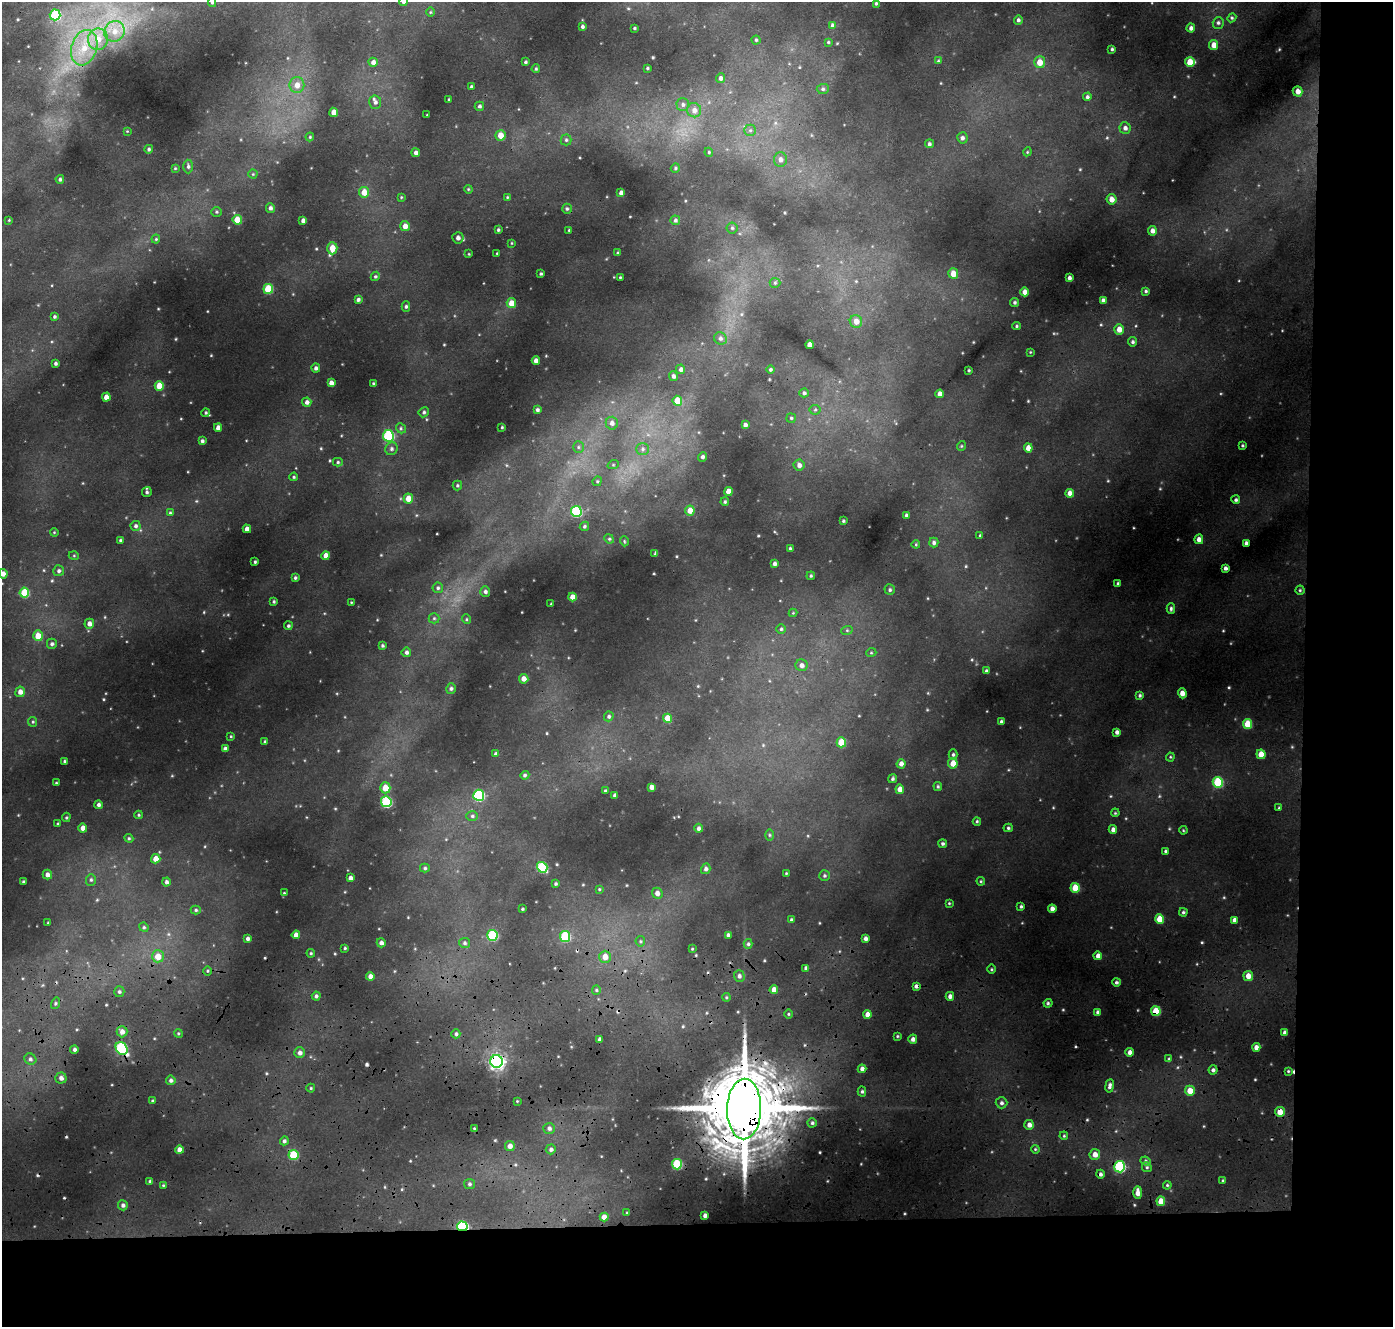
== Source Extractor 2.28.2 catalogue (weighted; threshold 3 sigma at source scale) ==
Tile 9 of 3 x 3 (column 3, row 3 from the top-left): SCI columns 2815-4205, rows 563-1887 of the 4229 x 5098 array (HDU 1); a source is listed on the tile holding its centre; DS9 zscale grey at full resolution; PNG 1395 x 1329 px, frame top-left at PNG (2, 2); each listed source drawn as its Kron ellipse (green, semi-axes under 4 px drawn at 4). Shown black and unused: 14% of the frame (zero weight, under 3 of 4 exposures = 24% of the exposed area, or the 3 px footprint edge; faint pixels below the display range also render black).
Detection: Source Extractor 2.28.2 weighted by HDU 2 'WHT'; one run over the whole footprint, this tile lists its part. Background 0.119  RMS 0.012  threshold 0.0524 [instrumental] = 3 sigma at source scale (4.5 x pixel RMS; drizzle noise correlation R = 1.50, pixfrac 1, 0.05/0.05 arcsec/px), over >= 5 px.
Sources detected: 381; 4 cosmic-ray / hot-pixel residue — neither listed nor drawn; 1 inside a brighter listed object's ellipse — not listed separately; the other 376 listed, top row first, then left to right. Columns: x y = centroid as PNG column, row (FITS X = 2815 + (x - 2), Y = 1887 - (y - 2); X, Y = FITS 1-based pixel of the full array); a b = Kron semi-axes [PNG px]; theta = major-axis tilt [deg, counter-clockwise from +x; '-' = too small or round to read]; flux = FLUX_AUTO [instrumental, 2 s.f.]
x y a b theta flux
212 2 5 4 - 1.6
403 2 4 4 - 3.1
876 3 3 3 - 1.3
430 12 5 3 - 0.99
55 15 5 5 - 56
1232 18 4 4 - 1.5
1018 20 4 4 - 2.4
1218 23 6 5 - 2.5
832 25 4 3 - 2.3
582 27 3 3 - 2.1
634 28 3 2 - 1.1
1191 28 4 4 - 3.7
114 31 11 10 - 12
98 39 11 10 - 15
756 40 4 4 - 1.6
828 42 4 3 - 1.1
1214 45 5 4 - 10
84 48 18 12 73 28
1112 49 3 3 - 1.5
938 61 4 3 - 1.3
373 62 4 4 - 4.9
525 62 3 3 - 1.7
1040 62 6 5 - 13
1190 62 5 5 - 22
647 68 3 3 - 1.1
536 69 4 3 - 1.4
720 78 5 4 - 2.7
297 85 8 7 - 8
471 87 3 3 - 2.1
823 89 6 5 - 2.3
1298 91 5 5 - 7.8
1087 97 4 4 - 2.3
449 99 3 2 - 0.85
375 102 6 6 - 3.2
683 104 6 6 - 3
479 106 4 4 - 2.3
694 110 7 7 - 5.9
334 112 4 4 - 9.7
427 115 2 2 - 0.65
1125 128 6 5 - 3.7
750 130 6 5 - 2.5
127 131 3 3 - 0.73
500 135 5 5 - 12
310 137 4 4 - 1.3
962 138 6 5 - 3.3
566 140 5 5 - 2
929 144 4 4 - 2.4
149 149 4 4 - 2.1
709 152 4 4 - 1.2
1027 152 4 3 - 1
416 153 4 4 - 3.5
780 159 7 6 - 4.9
188 166 7 4 -89 2.6
175 168 4 3 - 1.1
675 168 5 4 - 1.5
253 174 4 4 - 1.3
60 179 4 4 - 2.1
468 189 4 3 - 1
364 192 5 5 - 13
621 193 4 4 - 4.2
401 197 4 3 - 1
507 197 4 4 - 1.1
1111 199 5 5 - 7.9
270 208 5 4 - 3.1
567 209 5 4 - 1.9
216 212 5 4 - 1.6
9 220 3 2 - 0.95
237 220 5 4 - 19
675 220 5 4 - 2.6
303 221 4 4 - 4.1
405 226 5 5 - 6.6
732 228 5 5 - 2
498 230 3 3 - 1.6
569 230 3 2 - 1.1
1152 231 5 4 - 5.2
458 238 5 5 - 4.3
156 239 4 4 - 1.2
512 243 4 3 - 0.79
332 248 6 5 - 13
497 253 3 2 - 0.83
618 253 4 3 - 1.5
469 254 4 2 - 0.77
953 273 5 5 - 12
541 274 3 3 - 1.4
375 276 5 4 - 1.5
620 277 3 2 - 0.96
1069 278 3 3 - 2.9
775 283 5 5 - 1.8
268 289 5 5 - 33
1146 291 4 3 - 1.6
1025 292 4 4 - 6.2
358 299 4 3 - 2.6
1103 300 4 4 - 4.1
1015 302 4 4 - 2.1
511 303 5 4 - 13
406 307 5 4 - 1.9
54 317 3 3 - 1.7
856 321 6 6 - 7.6
1016 326 4 4 - 1.4
1119 329 5 5 - 8.3
720 338 6 6 - 3.3
1132 342 4 4 - 2.3
810 345 4 4 - 8.4
1030 352 3 3 - 0.9
536 361 4 4 - 4.7
56 363 3 3 - 2.2
316 368 4 4 - 2.8
681 369 5 4 - 3.1
770 370 4 4 - 1.7
969 370 3 2 - 1.3
673 376 5 4 - 2.8
331 383 4 4 - 4.9
373 383 3 3 - 1.1
159 386 5 4 - 17
804 393 5 4 - 2.4
940 394 4 4 - 6.5
106 397 4 4 - 8.8
677 401 5 4 - 19
307 402 4 4 - 3.9
537 410 4 4 - 2.4
815 410 5 5 - 1.8
424 412 5 4 - 2.1
206 413 4 4 - 1.5
791 418 4 4 - 1.6
612 423 6 6 - 4.7
745 425 4 4 - 3.4
502 427 3 2 - 1.1
218 428 4 4 - 6.1
401 428 5 4 - 1.7
388 436 6 5 - 86
202 441 4 3 - 2.4
961 446 5 3 - 0.96
1242 446 3 3 - 1.3
578 447 6 5 - 2.1
1028 448 4 4 - 9.2
391 449 6 6 - 2.8
643 449 6 5 - 2.9
703 457 5 4 - 2.9
338 462 5 4 - 1.6
613 465 6 3 19 1.3
799 465 5 5 - 4.9
294 477 4 3 - 1.4
597 481 5 4 - 1.4
457 485 5 4 - 1.6
728 491 4 4 - 12
147 492 5 4 - 2.3
1070 493 4 4 - 6.3
408 498 5 4 - 15
1236 500 4 4 - 2.2
725 502 4 4 - 1.8
690 510 5 4 - 9.7
576 511 5 5 - 70
170 513 4 4 - 1.5
906 515 3 3 - 1.8
843 521 3 3 - 1.3
135 526 5 5 - 2.6
584 526 5 4 - 1.6
247 529 4 4 - 6.7
54 532 4 3 - 0.97
980 535 3 3 - 1.2
609 539 5 4 - 1.5
1199 539 5 4 - 5.5
120 540 4 3 - 1.4
624 541 5 3 - 0.99
934 543 5 4 - 2.6
1246 543 4 4 - 2.8
916 544 4 4 - 1.1
790 548 3 3 - 1.3
655 554 4 2 - 1.2
74 556 5 3 - 1
326 556 4 4 - 8.2
255 562 3 3 - 1.5
774 564 3 3 - 3.2
1225 568 4 3 - 3.2
59 571 5 5 - 2.7
3 574 5 4 - 5.8
811 576 4 3 - 1.5
295 578 4 3 - 1.7
1118 583 3 3 - 2
438 588 5 5 - 2.2
890 590 5 5 - 2
1300 590 4 4 - 1.6
485 592 5 5 - 2.6
24 593 5 5 - 35
572 597 4 4 - 8.7
274 601 3 3 - 1.5
351 602 3 2 - 0.82
551 604 3 2 - 1
1171 608 5 4 - 2.1
793 613 4 4 - 1
434 618 5 5 - 1.7
466 619 5 3 - 1.1
89 624 5 5 - 5.7
288 626 4 4 - 1.9
781 629 5 5 - 1.9
847 630 6 4 18 1.5
38 636 5 5 - 15
52 644 5 5 - 2.4
382 646 3 3 - 1.8
406 652 5 4 - 2.8
871 653 5 3 - 1.1
802 665 6 6 - 4.7
986 671 3 3 - 2.1
524 679 5 4 - 6.6
451 689 5 4 - 2.4
20 692 5 4 - 5.8
1182 693 5 4 - 7.9
1140 695 4 4 - 1.8
609 716 5 4 - 2.1
667 718 4 4 - 18
33 722 5 4 - 1.4
1001 722 3 3 - 2
1248 724 5 4 - 29
1117 732 4 4 - 3.6
231 736 4 3 - 1.1
265 741 4 3 - 1.4
841 742 5 4 - 24
225 749 4 3 - 3.8
496 754 4 4 - 2.3
1261 754 5 4 - 13
953 755 5 4 - 2
1170 757 4 4 - 1.2
64 761 3 2 - 1.4
953 763 5 4 - 13
901 764 5 4 - 4.9
525 775 4 4 - 1.8
892 779 4 4 - 1.8
1218 782 5 5 - 50
56 783 3 3 - 0.93
938 786 4 3 - 1.6
652 787 4 4 - 5.7
385 788 5 5 - 16
900 789 4 4 - 8.8
605 791 4 3 - 1.5
479 795 5 5 - 95
615 795 4 3 - 3.2
386 802 5 5 - 73
98 805 4 4 - 3
1279 808 4 4 - 1.3
1115 813 4 3 - 1.1
139 815 4 4 - 1.3
472 816 6 5 - 2.1
66 817 4 3 - 1.3
977 821 4 3 - 1.4
58 824 4 3 - 1.6
83 828 4 4 - 6.8
698 828 4 4 - 3.1
1008 828 4 4 - 1.7
1113 829 4 4 - 4.6
1183 830 4 3 - 1
769 835 5 3 - 1.3
129 838 4 4 - 1.5
943 844 4 4 - 2.1
1165 851 4 3 - 1.5
156 859 5 4 - 10
542 867 5 5 - 64
425 868 5 4 - 1.8
706 869 5 4 - 3.1
786 873 3 3 - 0.93
47 875 5 5 - 5.1
824 876 5 5 - 1.9
350 878 4 4 - 4.3
91 880 6 5 - 2
981 881 4 4 - 1.2
23 882 3 3 - 1.6
166 882 4 4 - 3.3
555 884 3 3 - 1.6
1075 888 5 4 - 26
599 889 4 4 - 1.1
284 893 4 3 - 0.96
657 893 5 5 - 5.6
949 903 3 3 - 1.1
1021 906 4 3 - 1.8
522 909 3 2 - 1.2
1052 909 4 4 - 5.9
196 910 5 4 - 1.6
1183 912 4 4 - 1.8
1160 919 5 4 - 17
791 920 4 3 - 2.4
1234 920 4 4 - 5.8
48 923 3 2 - 0.95
144 927 5 4 - 1.7
296 935 4 4 - 7.4
492 935 5 5 - 55
728 935 4 4 - 2.7
565 937 5 5 - 52
866 938 4 4 - 3.9
248 939 3 3 - 2.9
640 941 5 5 - 1.7
381 943 5 4 - 3.6
464 943 5 5 - 2.3
748 944 5 4 - 2
345 948 3 3 - 1.4
692 949 4 3 - 0.96
311 953 4 4 - 1.4
158 956 6 6 - 14
1098 956 4 4 - 6
605 957 6 5 - 9.5
806 968 4 3 - 2.8
991 969 4 3 - 1.2
207 971 4 3 - 1.1
370 976 4 4 - 5
739 976 6 5 - 3.4
1248 976 5 5 - 10
1116 982 4 4 - 2.1
916 986 4 4 - 3.4
596 990 5 4 - 1.5
774 990 4 4 - 8.9
119 992 5 5 - 2.3
316 996 4 4 - 2.6
950 996 4 4 - 4.1
726 997 4 3 - 1.2
55 1003 6 4 71 1.6
1048 1003 4 3 - 1.6
1156 1011 5 4 - 26
1097 1012 4 3 - 2.5
788 1014 4 3 - 1.1
867 1014 4 4 - 6.5
122 1032 6 5 - 5.9
178 1033 4 3 - 1.2
1285 1033 4 4 - 4
456 1034 4 4 - 2.3
897 1036 3 3 - 1.1
600 1039 4 3 - 3
913 1039 4 4 - 4.4
1256 1047 4 4 - 5.8
122 1048 7 5 -53 99
74 1049 4 4 - 2.7
1130 1052 4 4 - 4.6
300 1053 5 5 - 4.2
30 1059 6 5 - 2.9
1169 1059 4 4 - 1.8
497 1061 6 6 - 360
862 1069 4 4 - 3.9
1213 1070 4 4 - 2.6
1288 1071 4 3 - 1.2
61 1078 5 5 - 4.6
171 1080 5 4 - 2.7
1109 1086 7 4 81 3.5
311 1088 4 4 - 1.2
1190 1091 5 5 - 13
862 1092 5 4 - 2
152 1101 4 3 - 1.4
517 1101 3 3 - 0.87
1001 1103 6 5 - 2.7
744 1109 30 17 89 15000
1280 1112 5 5 - 13
812 1123 4 4 - 2
1029 1125 5 5 - 5.2
474 1128 3 3 - 1
549 1128 6 5 - 3.5
1064 1136 4 3 - 1.1
284 1141 4 4 - 2.4
510 1146 5 5 - 5.7
551 1149 5 5 - 2.8
1035 1149 4 3 - 1.2
179 1150 4 4 - 6.9
1095 1154 5 5 - 7.6
293 1155 5 5 - 34
1146 1161 5 4 - 2
677 1164 5 5 - 47
1120 1167 5 5 - 85
1147 1167 5 4 - 1.7
1100 1174 4 4 - 2.7
150 1181 4 3 - 1.9
1223 1181 4 4 - 2.1
469 1184 5 5 - 2.2
163 1185 3 3 - 1.1
1167 1185 4 4 - 1.3
1138 1193 6 4 -90 7.3
1161 1201 5 4 - 13
123 1205 5 5 - 2.9
627 1213 3 3 - 1.2
705 1215 3 3 - 3.4
604 1217 4 4 - 8.2
462 1226 5 5 - 110
Overlapping masked pixels (flux is a lower limit): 8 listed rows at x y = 916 986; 1156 1011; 122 1048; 497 1061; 744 1109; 1280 1112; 1120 1167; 462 1226
Isophote crosses this tile's border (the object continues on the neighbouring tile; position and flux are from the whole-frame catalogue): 3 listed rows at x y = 212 2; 403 2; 3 574